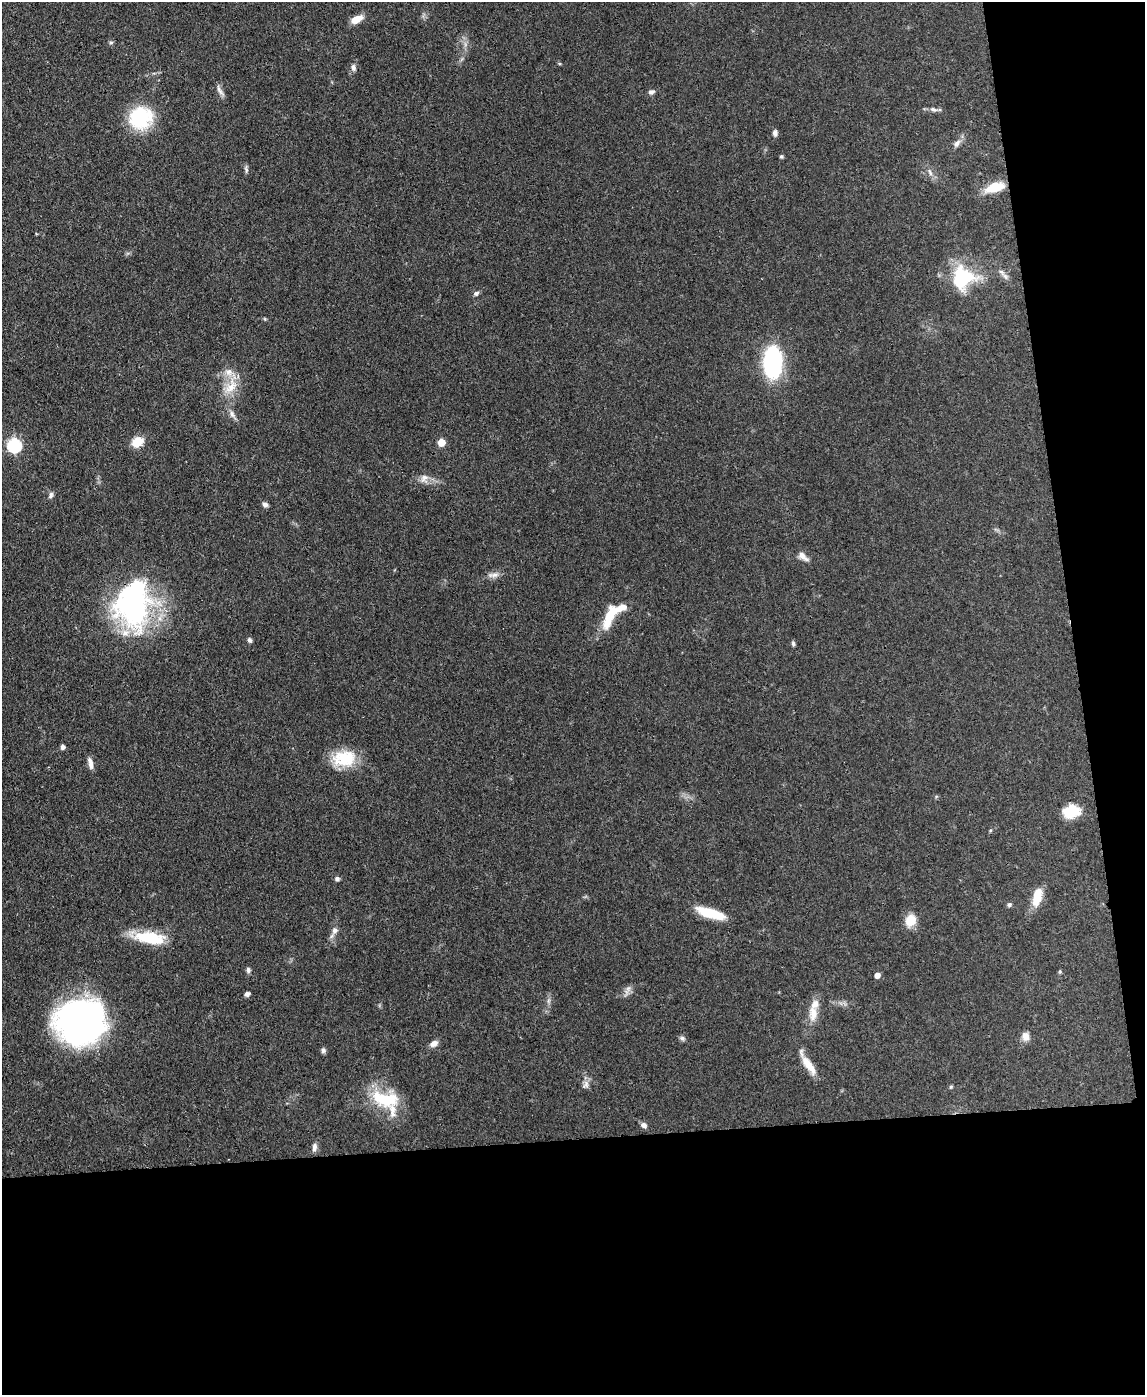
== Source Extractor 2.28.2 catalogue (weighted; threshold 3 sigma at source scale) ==
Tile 12 of 4 x 3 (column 4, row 3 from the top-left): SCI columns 3501-4643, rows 200-1592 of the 4715 x 4692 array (HDU 1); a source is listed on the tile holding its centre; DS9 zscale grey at full resolution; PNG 1147 x 1397 px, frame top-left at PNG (2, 2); no overlay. Shown black and unused: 24% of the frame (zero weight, under 3 of 4 exposures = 9% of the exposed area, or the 3 px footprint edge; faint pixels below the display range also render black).
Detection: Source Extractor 2.28.2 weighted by HDU 2 'WHT'; one run over the whole footprint, this tile lists its part. Background 0.081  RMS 0.0043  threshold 0.0196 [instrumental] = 3 sigma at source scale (4.5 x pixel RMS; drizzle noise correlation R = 1.50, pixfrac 1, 0.05/0.05 arcsec/px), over >= 5 px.
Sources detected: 64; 1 inside a brighter object's white glare — not listed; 4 inside a brighter listed object's ellipse — not listed separately; the other 59 listed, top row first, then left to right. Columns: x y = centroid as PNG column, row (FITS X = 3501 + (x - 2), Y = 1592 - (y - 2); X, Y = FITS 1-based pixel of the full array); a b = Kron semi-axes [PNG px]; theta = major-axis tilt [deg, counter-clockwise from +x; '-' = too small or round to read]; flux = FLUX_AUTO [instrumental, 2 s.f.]
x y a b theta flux
357 19 13 7 28 5
111 42 6 4 1 0.62
353 67 9 6 -77 1.6
220 91 17 5 -56 1.9
651 92 8 6 10 1.2
933 109 10 6 -20 1.5
141 118 17 16 - 37
775 133 7 5 -84 1.6
957 143 12 7 51 2.1
781 156 4 4 - 0.8
246 169 12 4 -80 1
930 172 11 5 -66 1.6
995 187 21 10 17 11
1001 272 12 6 -47 2
962 277 26 24 79 29
476 293 7 5 20 1.3
772 362 23 13 -90 73
231 387 27 13 56 9.1
232 414 12 6 -61 2
138 442 12 9 31 7.8
441 442 5 5 - 9.3
14 445 6 6 - 70
424 479 13 11 79 3
51 495 9 6 66 1.2
265 504 7 5 -33 1.5
802 556 11 9 -43 2.7
493 575 17 6 4 2.4
133 604 57 39 86 92
610 616 35 11 69 11
250 640 6 5 - 1
793 644 7 5 -86 0.81
62 747 4 4 - 1.7
344 758 29 19 6 16
90 763 15 5 -77 2.4
1071 811 20 14 10 9.6
337 878 6 5 - 1.1
1037 899 19 12 66 7
1009 905 6 5 - 0.9
710 913 33 9 -17 12
910 920 14 12 64 6.4
335 930 10 8 70 2.2
150 938 35 13 -7 19
248 970 8 5 -88 1.1
877 975 5 4 - 3
627 990 19 5 65 1.9
247 994 5 4 - 1.7
548 1001 7 4 71 0.9
813 1013 23 12 -89 6.2
81 1022 46 42 8 140
1025 1037 11 9 -89 2.9
682 1038 8 6 -20 1.1
434 1043 10 7 29 2.3
323 1050 6 6 - 1.2
809 1065 28 9 -54 7
586 1084 12 8 74 2
951 1087 5 4 - 0.52
385 1099 36 20 -9 22
644 1125 7 6 - 1.7
314 1147 11 6 83 1.8
Overlapping masked pixels (flux is a lower limit): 1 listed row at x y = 133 604